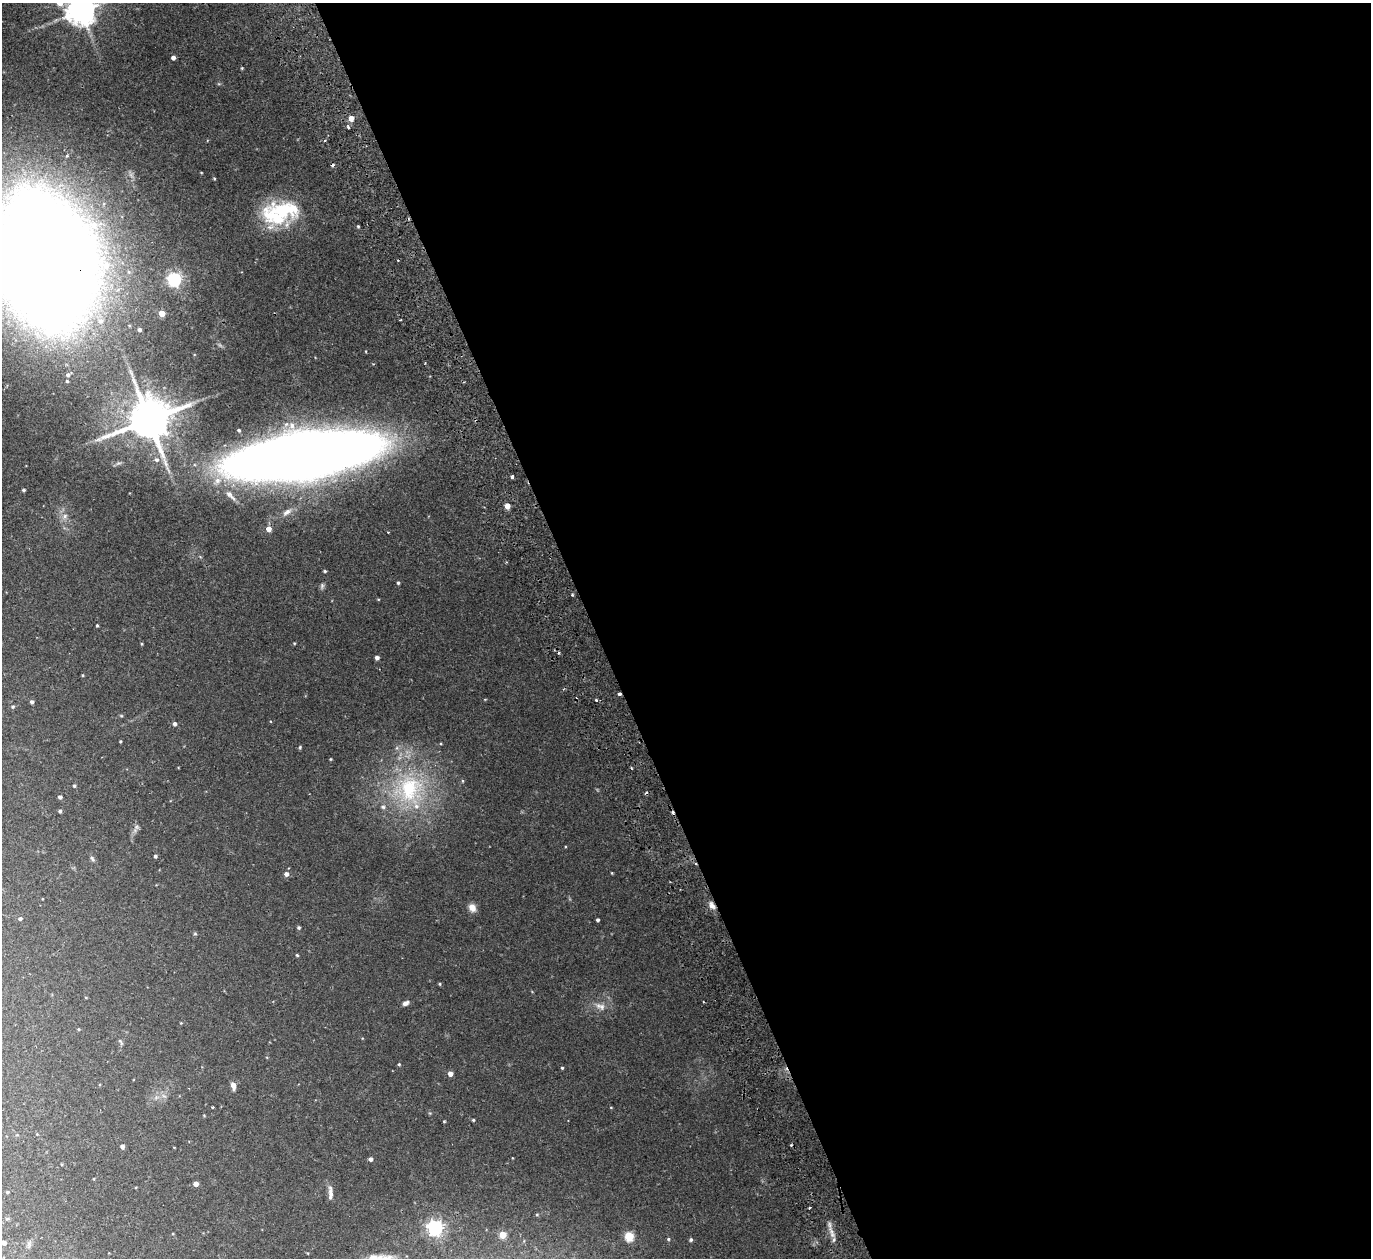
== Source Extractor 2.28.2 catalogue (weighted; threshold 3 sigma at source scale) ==
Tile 8 of 4 x 4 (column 4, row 2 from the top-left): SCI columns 4162-5530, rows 2695-3950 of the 5588 x 5513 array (HDU 1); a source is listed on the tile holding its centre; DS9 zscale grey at full resolution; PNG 1373 x 1260 px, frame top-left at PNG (2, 3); no overlay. Shown black and unused: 57% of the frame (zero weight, under 2 of 3 exposures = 3% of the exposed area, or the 3 px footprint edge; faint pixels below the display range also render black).
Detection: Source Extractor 2.28.2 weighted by HDU 2 'WHT'; one run over the whole footprint, this tile lists its part. Background 0.0576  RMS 0.005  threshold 0.0227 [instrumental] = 3 sigma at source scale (4.5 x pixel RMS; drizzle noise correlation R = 1.50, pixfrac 1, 0.05/0.05 arcsec/px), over >= 5 px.
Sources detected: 110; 1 too faint to see at this stretch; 5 cosmic-ray / hot-pixel residue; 1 long thin detection or spike segment (spike, bleed or trail) — not listed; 5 inside a brighter listed object's ellipse — not listed separately; the other 98 listed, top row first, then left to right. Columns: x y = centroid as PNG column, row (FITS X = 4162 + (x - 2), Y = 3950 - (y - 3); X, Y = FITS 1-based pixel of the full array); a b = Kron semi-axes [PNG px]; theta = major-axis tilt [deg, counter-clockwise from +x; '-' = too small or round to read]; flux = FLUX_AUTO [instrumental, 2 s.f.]
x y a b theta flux
81 11 8 8 - 800
173 58 4 4 - 2.1
242 68 4 3 - 0.43
351 118 5 4 - 4.7
348 127 5 3 - 0.81
214 179 4 3 - 0.47
275 217 48 25 -24 29
358 226 4 3 - 0.55
45 260 89 63 -74 2000
174 279 6 6 - 110
162 313 4 4 - 8
400 320 2 2 - 0.46
100 321 10 8 -41 3.3
139 330 4 4 - 1.4
68 375 8 5 32 1.4
149 419 13 12 - 2100
239 430 4 4 - 0.7
304 455 92 29 9 1300
156 460 7 6 - 1.7
512 477 3 3 - 1.4
218 481 10 9 - 3.5
23 490 4 3 - 0.71
507 506 4 4 - 5.6
287 512 14 7 37 3.1
65 516 9 7 49 2.3
269 529 5 5 - 3.7
325 571 3 3 - 0.66
398 583 4 3 - 0.71
572 595 3 3 - 0.69
97 625 4 3 - 0.54
294 643 4 3 - 0.37
141 644 4 3 - 0.48
559 653 4 3 - 0.77
377 658 4 4 - 1.6
83 675 4 3 - 0.44
619 694 3 3 - 3.2
485 699 5 3 - 0.37
596 700 3 3 - 0.78
32 702 4 4 - 1.1
13 707 5 5 - 0.81
121 716 5 3 - 0.5
175 724 4 4 - 1.5
120 741 3 3 - 0.47
300 747 5 4 - 0.55
331 759 3 3 - 0.44
74 786 4 3 - 0.73
410 789 46 44 69 62
646 793 4 3 - 0.8
60 797 4 4 - 1.2
60 811 3 3 - 1.1
136 827 7 6 - 1.2
155 856 4 4 - 1.1
92 859 10 5 -58 1.1
612 873 3 3 - 0.4
286 874 5 5 - 2
712 905 10 7 -52 2.8
472 908 9 7 -59 4
20 918 5 4 - 1
598 920 3 3 - 0.96
299 928 4 4 - 0.84
195 934 5 4 - 0.64
297 955 4 4 - 0.57
439 984 4 4 - 0.54
86 997 4 3 - 0.38
406 1003 8 5 24 1.9
602 1007 10 8 -86 2.6
181 1023 3 3 - 0.36
78 1029 4 3 - 0.48
121 1042 10 4 -57 0.84
399 1064 4 4 - 0.56
562 1068 3 3 - 0.6
450 1074 4 4 - 3.6
233 1086 8 5 -81 3.2
213 1107 3 2 - 0.44
611 1107 4 3 - 0.34
204 1115 5 3 - 0.36
473 1120 3 3 - 0.56
444 1121 3 3 - 0.43
37 1134 3 3 - 0.33
122 1147 5 4 - 1.7
370 1159 4 4 - 1.4
94 1179 4 2 - 0.37
196 1184 4 4 - 3.4
7 1192 4 3 - 0.56
330 1193 18 5 -89 2.7
809 1208 3 2 - 0.64
537 1215 5 3 - 0.49
7 1219 6 4 2 0.68
829 1225 17 4 -83 2.2
435 1228 6 6 - 170
173 1234 4 3 - 0.38
503 1235 4 4 - 11
832 1235 9 7 -71 2.4
629 1236 5 5 - 25
668 1239 4 4 - 0.57
691 1240 5 4 - 0.77
4 1243 4 4 - 2.3
385 1258 23 9 3 5.4
Overlapping masked pixels (flux is a lower limit): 3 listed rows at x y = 45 260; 619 694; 712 905
Isophote crosses this tile's border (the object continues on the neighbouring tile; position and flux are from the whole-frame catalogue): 3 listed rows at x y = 81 11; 45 260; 385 1258